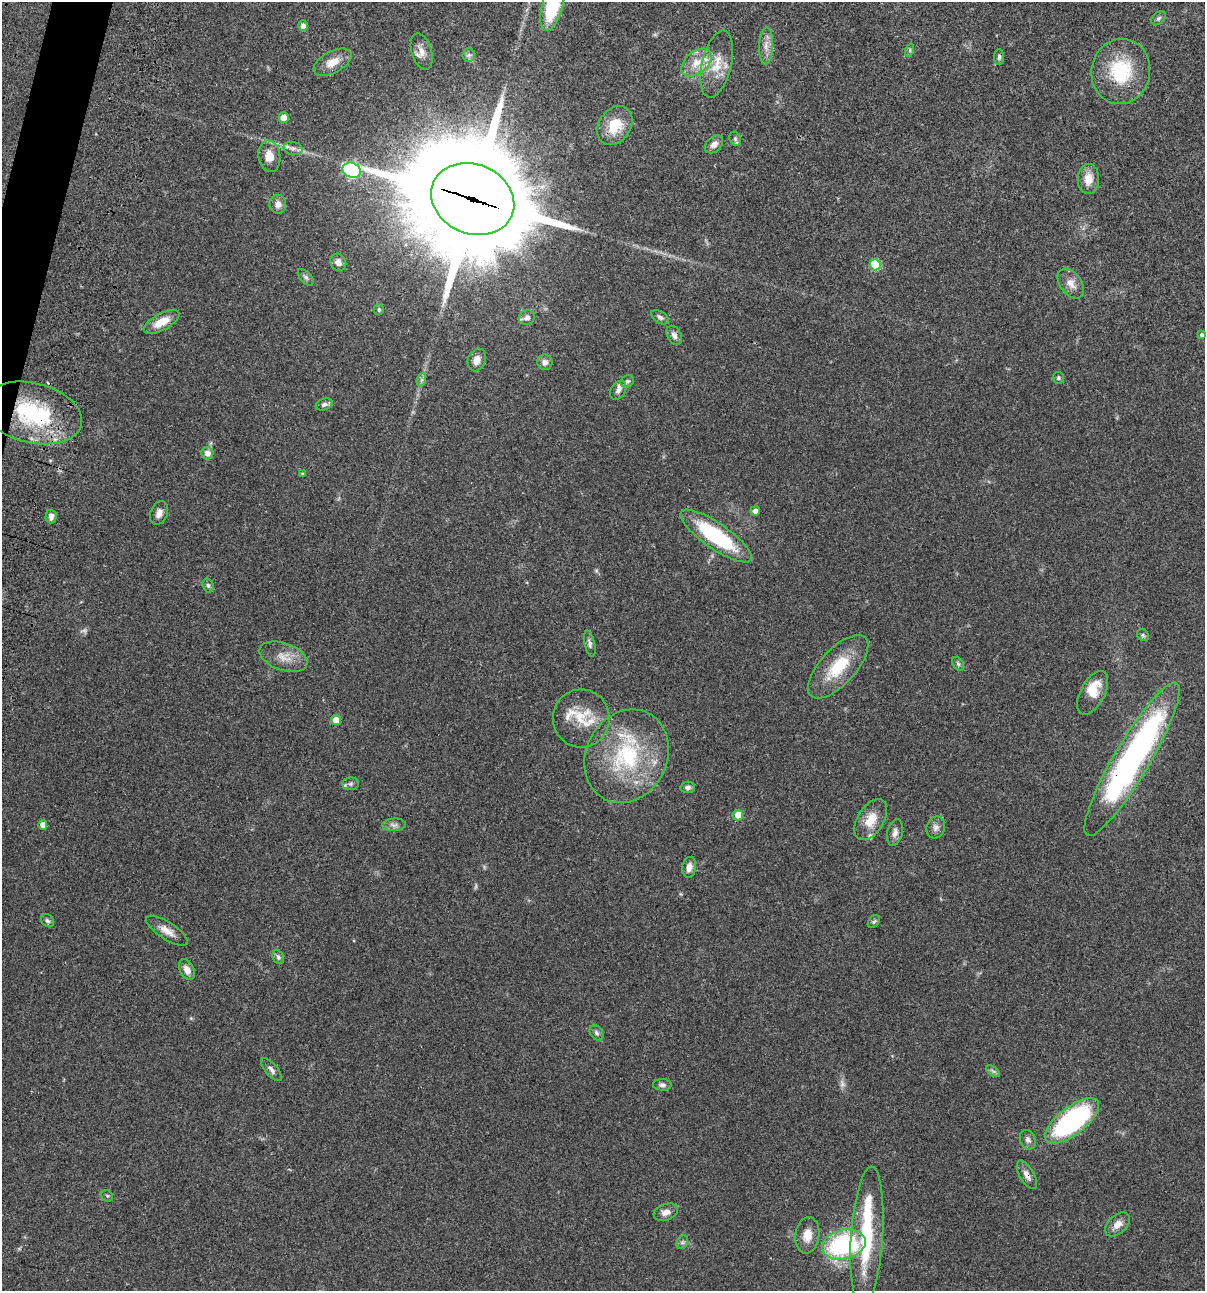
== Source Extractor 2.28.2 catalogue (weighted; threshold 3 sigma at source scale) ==
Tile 11 of 4 x 4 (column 3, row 3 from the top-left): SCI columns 2641-3843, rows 1408-2696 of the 5404 x 5390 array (HDU 1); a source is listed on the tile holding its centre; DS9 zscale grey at full resolution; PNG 1207 x 1293 px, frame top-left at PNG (2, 2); each listed source drawn as its Kron ellipse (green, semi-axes under 4 px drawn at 4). Shown black and unused: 1% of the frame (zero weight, under 3 of 4 exposures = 9% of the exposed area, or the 3 px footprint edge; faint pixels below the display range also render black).
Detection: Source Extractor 2.28.2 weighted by HDU 2 'WHT'; one run over the whole footprint, this tile lists its part. Background 0.0465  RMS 0.0053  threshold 0.0238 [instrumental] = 3 sigma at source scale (4.5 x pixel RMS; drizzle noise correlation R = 1.50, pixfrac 1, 0.05/0.05 arcsec/px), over >= 5 px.
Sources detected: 95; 2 too faint to see at this stretch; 2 inside a brighter object's white glare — neither listed nor drawn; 6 inside a brighter listed object's ellipse — not listed separately; the other 85 listed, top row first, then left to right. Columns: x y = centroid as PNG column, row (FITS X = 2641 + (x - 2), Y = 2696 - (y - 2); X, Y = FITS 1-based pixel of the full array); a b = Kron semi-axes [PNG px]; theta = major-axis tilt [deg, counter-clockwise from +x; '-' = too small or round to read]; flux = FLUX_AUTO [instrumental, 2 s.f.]
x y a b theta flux
553 4 28 10 75 41
1158 18 8 5 42 1
303 25 5 5 - 1.8
766 46 18 7 89 4.1
910 50 7 4 72 0.75
422 51 19 10 -73 4.2
469 55 7 6 - 1.5
999 57 8 5 -90 1.1
333 62 21 11 28 6.4
696 63 17 11 39 7.8
717 64 34 14 77 12
1121 71 33 29 78 30
284 117 5 5 - 5.2
615 126 21 16 56 12
735 139 7 5 -71 1
714 144 10 7 44 3.1
293 148 9 6 -11 2.1
269 156 16 11 -81 6.1
352 170 9 7 -22 93
1088 179 15 10 88 6.3
473 199 43 34 -24 13000
278 204 9 8 - 3
338 262 9 7 -60 3
875 265 5 5 - 24
306 277 10 5 -48 1.4
1071 283 17 10 -53 4.6
379 310 5 5 - 0.87
527 317 8 7 - 2.2
660 317 10 6 -32 1.5
162 322 20 8 28 7.9
674 335 10 7 -62 2.3
1202 335 4 4 - 0.91
477 360 12 8 68 3.9
545 362 8 7 - 2.2
1058 378 6 5 - 0.87
421 380 7 4 70 1.1
627 381 7 6 - 1.2
618 390 10 7 57 1.9
324 404 9 5 20 1.4
32 413 50 30 -13 51
207 453 6 6 - 3.4
303 474 3 3 - 0.72
755 511 5 4 - 2.4
159 513 12 8 68 2.8
51 516 7 5 89 2.2
716 536 42 13 -35 43
208 585 7 5 -72 1.2
1143 635 6 5 - 0.96
590 644 13 5 -78 1.7
284 657 25 13 -19 7.6
958 664 8 5 -54 1
838 667 40 18 47 21
1093 693 24 12 62 8.9
581 718 29 28 - 17
336 720 5 5 - 6
627 756 48 40 63 53
1132 759 88 18 59 170
351 784 8 6 1 1.4
688 787 7 5 9 1.7
738 815 5 5 - 5.7
871 820 23 13 58 9.1
43 825 5 4 - 3.6
394 825 12 6 4 2
936 827 11 9 71 2.5
895 833 13 7 77 2.9
689 867 10 7 81 3.3
47 921 7 5 -44 1.1
874 922 7 5 49 0.93
167 931 24 8 -33 5.1
278 957 7 5 -62 1.3
187 970 11 7 -62 3.6
597 1033 8 6 -58 1.3
271 1070 14 6 -49 2.1
993 1071 8 4 -36 0.97
662 1085 9 6 -2 1.5
1072 1121 32 14 38 97
1028 1140 10 7 -69 2.1
1027 1175 16 7 -60 3
107 1196 6 5 - 0.8
666 1212 12 8 19 3.3
1117 1224 14 9 43 4.2
807 1235 18 12 82 5.9
867 1237 70 16 86 38
682 1242 7 5 60 1.1
844 1244 22 14 13 66
Overlapping masked pixels (flux is a lower limit): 4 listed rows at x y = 473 199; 32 413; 1132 759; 1027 1175
Isophote crosses this tile's border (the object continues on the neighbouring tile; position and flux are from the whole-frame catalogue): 1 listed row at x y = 553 4